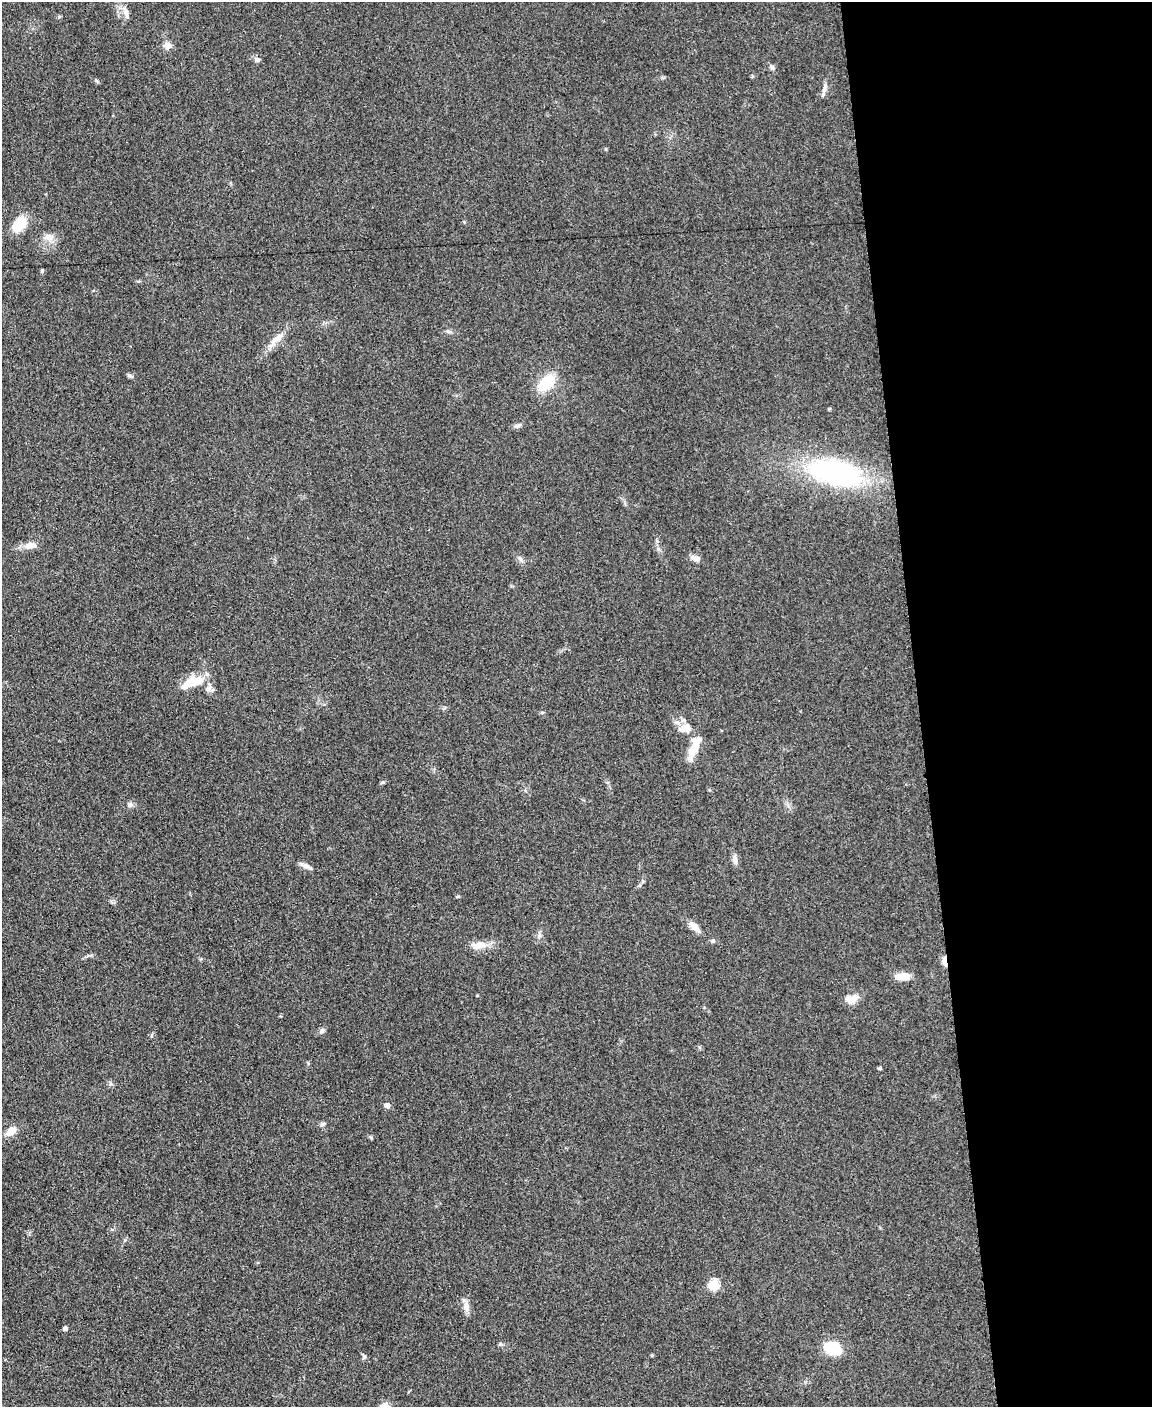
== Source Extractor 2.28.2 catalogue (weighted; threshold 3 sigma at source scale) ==
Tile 8 of 4 x 3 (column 4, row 2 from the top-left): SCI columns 3456-4605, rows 1650-3054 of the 4612 x 4594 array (HDU 1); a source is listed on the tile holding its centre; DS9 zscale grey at full resolution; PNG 1154 x 1409 px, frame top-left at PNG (2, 2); no overlay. Shown black and unused: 20% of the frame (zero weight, under 3 of 5 exposures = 1% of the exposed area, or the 3 px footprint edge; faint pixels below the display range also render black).
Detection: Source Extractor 2.28.2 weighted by HDU 2 'WHT'; one run over the whole footprint, this tile lists its part. Background 0.0654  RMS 0.0062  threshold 0.0279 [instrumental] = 3 sigma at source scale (4.5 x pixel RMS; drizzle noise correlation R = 1.50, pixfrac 1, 0.05/0.05 arcsec/px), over >= 5 px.
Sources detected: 46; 3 inside a brighter listed object's ellipse — not listed separately; the other 43 listed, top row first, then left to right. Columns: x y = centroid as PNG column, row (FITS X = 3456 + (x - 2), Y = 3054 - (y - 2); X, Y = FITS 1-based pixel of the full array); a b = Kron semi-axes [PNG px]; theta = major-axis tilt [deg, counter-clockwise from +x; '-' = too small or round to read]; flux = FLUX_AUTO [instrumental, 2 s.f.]
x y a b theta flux
126 13 13 6 -80 3.1
168 46 9 9 - 3.8
257 59 8 6 -26 1.6
97 81 6 4 -45 0.84
824 88 16 4 81 2.4
19 224 17 11 53 18
49 237 12 10 -1 4.6
42 271 5 4 - 0.79
449 332 7 4 -18 1.1
275 340 30 8 45 7.7
130 376 10 4 -31 1.2
547 382 22 12 44 19
517 426 12 4 21 1.7
836 473 60 26 -13 110
30 545 16 8 3 4.7
695 558 13 6 -14 3.1
195 680 24 16 1 12
685 728 17 11 17 7.7
693 750 27 10 67 9.3
383 782 6 4 8 0.87
130 805 8 7 - 2
735 860 13 6 -83 2.9
306 866 18 5 -20 2.7
694 926 16 8 -46 5.1
539 935 9 4 -82 1.5
713 941 5 5 - 1
479 945 21 10 7 7.2
944 961 13 5 -81 3.3
903 976 17 9 1 6.9
851 999 17 9 7 6.6
322 1031 9 6 53 1.6
880 1068 5 4 - 0.92
110 1084 6 4 72 0.94
387 1105 5 5 - 3.6
322 1124 7 5 20 1.5
11 1131 11 7 39 7.9
371 1137 6 4 -2 0.79
714 1285 5 5 - 38
466 1306 15 8 -90 4
65 1328 4 4 - 2.2
500 1344 6 4 -71 0.88
832 1348 11 8 -20 34
364 1357 6 6 - 1.1
Overlapping masked pixels (flux is a lower limit): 1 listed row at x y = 944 961
Unlisted compact peaks at least as high as the median listed source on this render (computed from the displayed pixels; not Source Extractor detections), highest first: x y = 772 67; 458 896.